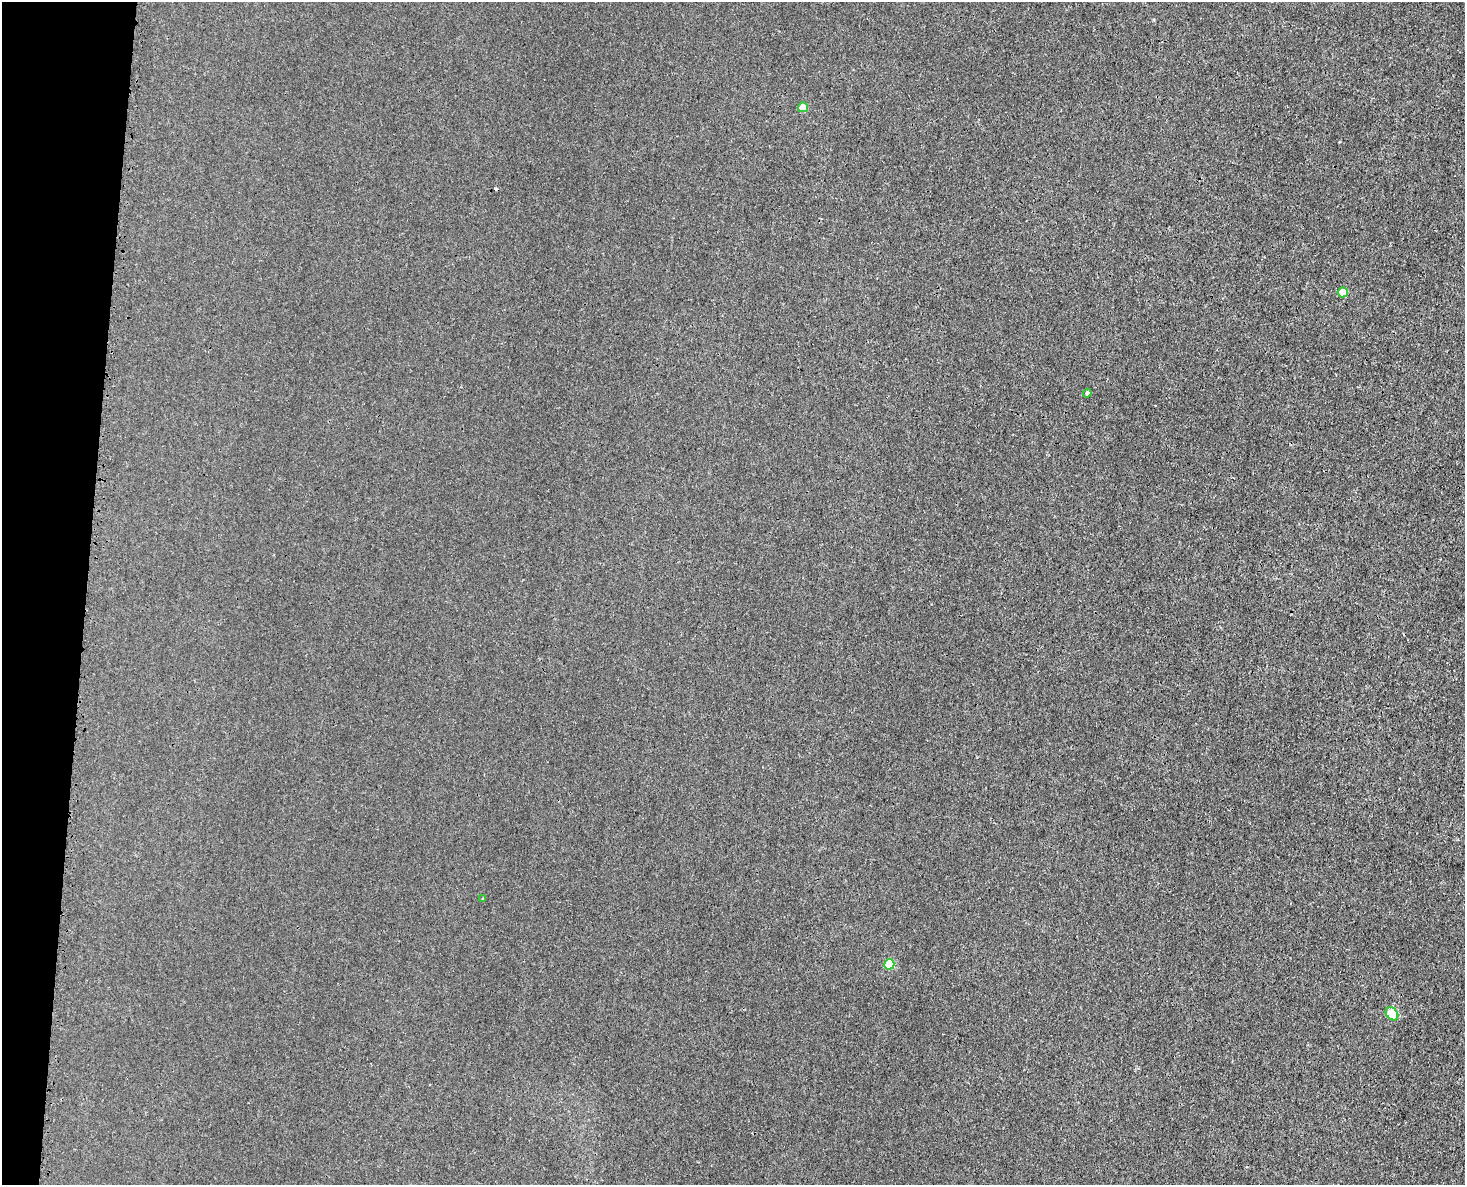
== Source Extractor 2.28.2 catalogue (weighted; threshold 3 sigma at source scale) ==
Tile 7 of 3 x 4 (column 1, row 3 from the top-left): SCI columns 298-1760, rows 1241-2423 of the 4872 x 4844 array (HDU 1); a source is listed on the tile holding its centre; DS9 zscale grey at full resolution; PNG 1467 x 1187 px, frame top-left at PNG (2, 2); each listed source drawn as its Kron ellipse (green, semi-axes under 4 px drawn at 4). Shown black and unused: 6% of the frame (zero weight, under 3 of 4 exposures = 7% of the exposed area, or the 3 px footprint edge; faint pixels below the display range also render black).
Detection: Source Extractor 2.28.2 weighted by HDU 2 'WHT'; one run over the whole footprint, this tile lists its part. Background 0.00847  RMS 0.0023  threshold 0.0102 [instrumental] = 3 sigma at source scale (4.5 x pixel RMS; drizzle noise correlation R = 1.50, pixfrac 1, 0.05/0.05 arcsec/px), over >= 5 px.
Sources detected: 7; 1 cosmic-ray / hot-pixel residue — neither listed nor drawn; the other 6 listed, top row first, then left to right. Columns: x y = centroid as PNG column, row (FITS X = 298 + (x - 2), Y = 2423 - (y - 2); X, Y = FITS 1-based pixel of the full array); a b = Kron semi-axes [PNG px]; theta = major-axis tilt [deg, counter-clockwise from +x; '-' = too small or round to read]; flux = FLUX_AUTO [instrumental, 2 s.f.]
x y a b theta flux
803 107 5 5 - 4.8
1343 292 5 5 - 5.4
1087 393 4 4 - 0.57
483 899 3 3 - 0.23
889 964 5 5 - 11
1392 1014 7 5 -50 11